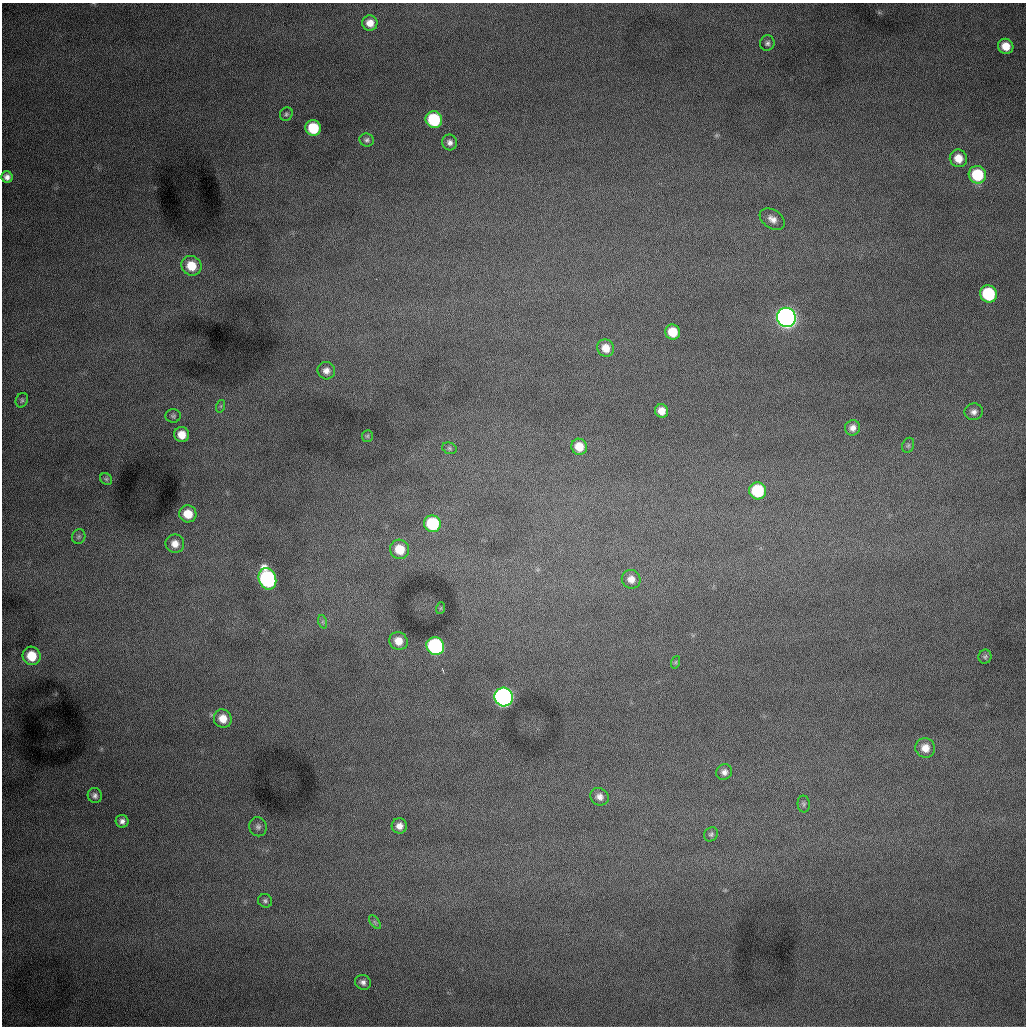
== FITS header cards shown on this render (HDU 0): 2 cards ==
NAXIS1  =                 1024 /fastest changing axis
NAXIS2  =                 1024 /next to fastest changing axis

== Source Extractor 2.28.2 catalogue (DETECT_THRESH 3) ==
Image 1024 x 1024 px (HDU 0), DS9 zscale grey, 1 PNG px = 1 image px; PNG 1028 x 1028 px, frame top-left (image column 1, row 1024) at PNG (2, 3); each listed source drawn as its Kron ellipse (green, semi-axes under 4 px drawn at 4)
Background 1010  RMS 13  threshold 38.2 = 3 sigma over >= 5 px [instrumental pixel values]
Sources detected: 59; all 59 listed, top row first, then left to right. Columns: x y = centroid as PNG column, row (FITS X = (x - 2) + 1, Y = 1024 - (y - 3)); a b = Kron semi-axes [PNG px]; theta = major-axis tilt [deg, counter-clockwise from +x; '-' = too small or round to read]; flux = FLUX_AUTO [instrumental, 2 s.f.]
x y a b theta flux
370 23 8 7 - 8300
767 43 8 7 - 2500
1006 46 8 7 - 12000
286 114 7 6 - 1800
434 120 8 8 - 58000
313 128 8 7 - 33000
367 140 7 6 - 2300
450 142 8 7 - 3700
958 158 9 8 - 11000
977 175 9 8 - 41000
7 177 6 5 - 4200
772 219 14 9 -33 6400
191 266 10 9 - 19000
988 294 9 8 - 59000
786 317 10 9 - 720000
673 332 8 7 - 18000
606 348 9 8 - 10000
326 371 9 8 - 5300
22 400 7 6 - 1800
221 406 6 4 71 1200
661 411 7 6 - 7800
974 412 9 8 - 4000
173 416 7 7 - 2000
853 428 8 7 - 4700
182 435 7 7 - 12000
367 436 6 5 - 1400
908 445 8 6 68 1900
579 447 8 7 - 14000
449 448 7 5 -16 1800
106 479 6 5 - 1500
758 491 8 8 - 50000
188 514 8 8 - 15000
432 524 8 8 - 51000
79 537 7 6 - 2100
175 544 9 9 - 8200
400 549 10 9 - 19000
267 579 11 8 -69 190000
631 579 9 9 - 7000
441 608 6 4 71 880
323 622 7 4 -72 1800
398 641 9 8 - 10000
435 646 9 8 - 150000
31 656 9 9 - 21000
985 657 7 6 - 1700
676 662 6 4 71 1100
504 697 9 9 - 440000
223 719 9 9 - 11000
925 748 10 9 - 9200
724 772 8 7 - 3900
95 795 7 7 - 3000
599 797 9 8 - 4900
804 804 8 6 -84 1800
122 821 6 6 - 3500
399 826 8 7 - 5900
258 827 9 8 - 3400
711 834 7 6 - 1900
265 901 7 6 - 2100
375 922 8 4 -53 1700
363 982 8 7 - 3600